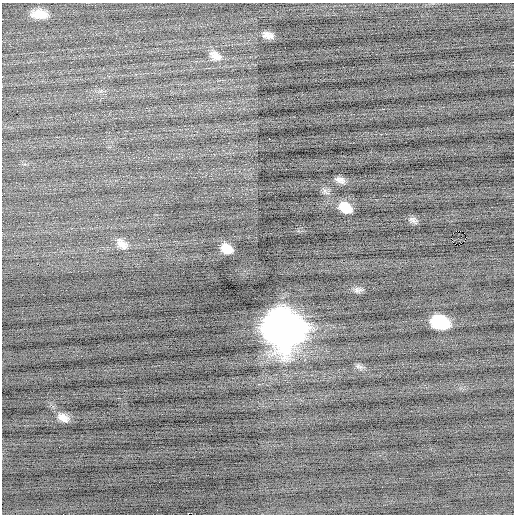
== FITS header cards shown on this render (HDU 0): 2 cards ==
NAXIS1  =                  512 / Axis length
NAXIS2  =                  512 / Axis length

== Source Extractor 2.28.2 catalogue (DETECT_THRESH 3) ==
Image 512 x 512 px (HDU 0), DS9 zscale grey, 1 PNG px = 1 image px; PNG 516 x 516 px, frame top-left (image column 1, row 512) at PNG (2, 3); no overlay
Background -0.226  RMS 0.77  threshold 2.32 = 3 sigma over >= 5 px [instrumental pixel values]
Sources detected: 20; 1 with non-positive FLUX_AUTO (blend fragments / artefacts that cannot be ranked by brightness) is not listed; the other 19 listed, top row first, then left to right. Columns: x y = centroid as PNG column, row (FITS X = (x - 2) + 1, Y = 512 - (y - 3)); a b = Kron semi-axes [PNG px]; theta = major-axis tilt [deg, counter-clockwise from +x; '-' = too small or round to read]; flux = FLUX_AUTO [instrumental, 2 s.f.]
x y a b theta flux
39 14 18 9 -3 790
268 35 10 6 -16 330
215 56 18 11 -29 530
269 139 3 2 - 380
340 180 12 7 -19 280
85 182 2 2 - 150
345 208 13 9 -29 990
413 220 12 7 -28 190
459 231 5 2 - 340
148 239 3 2 - 170
122 244 15 10 -41 480
227 249 11 8 -32 780
356 289 9 8 - 190
440 322 14 10 -16 3700
284 328 19 16 -25 140000
359 366 12 6 -24 150
63 418 14 9 -28 430
37 509 2 2 - 100
157 510 2 2 - 29
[1 non-positive-flux detection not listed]